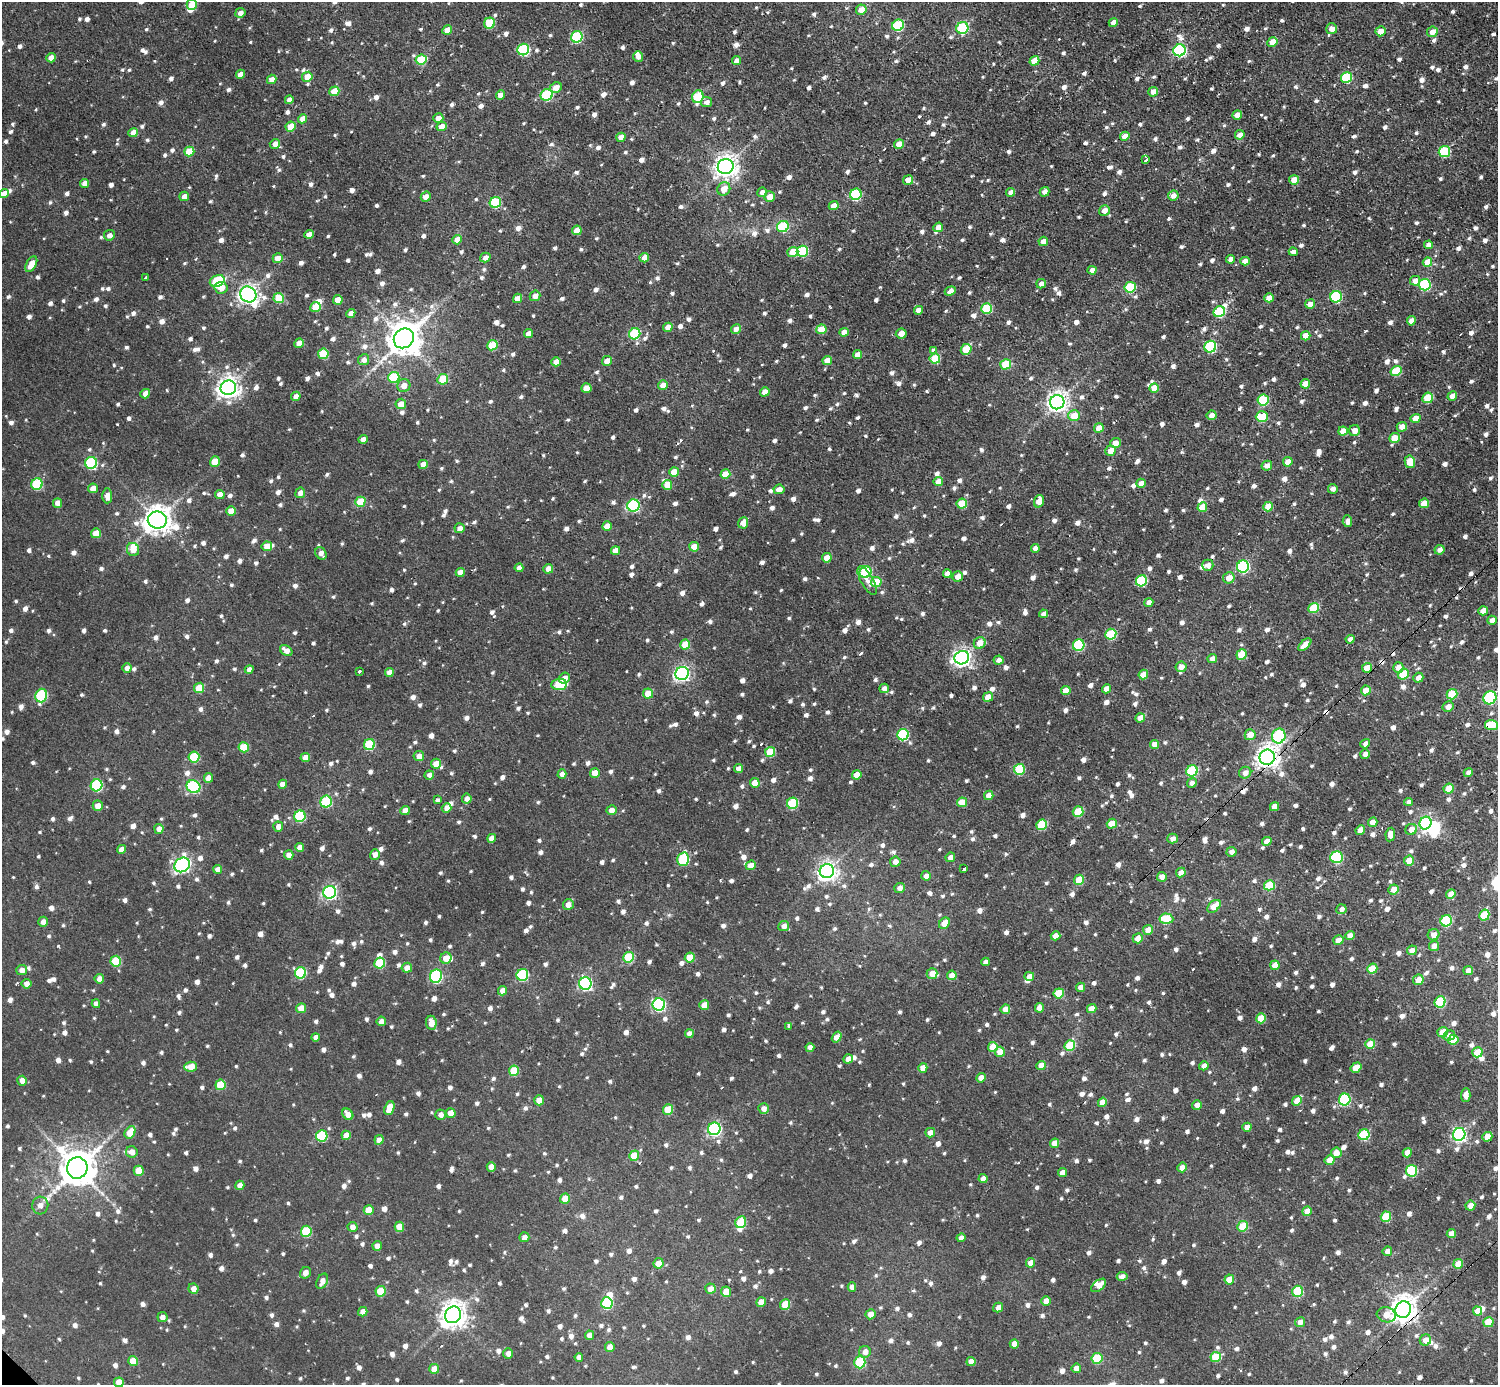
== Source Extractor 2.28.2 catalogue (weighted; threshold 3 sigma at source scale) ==
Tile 10 of 4 x 4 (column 2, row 3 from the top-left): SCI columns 1546-3041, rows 1544-2926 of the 6075 x 6074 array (HDU 1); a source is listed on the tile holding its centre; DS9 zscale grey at full resolution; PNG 1500 x 1387 px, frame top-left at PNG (2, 2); each listed source drawn as its Kron ellipse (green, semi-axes under 4 px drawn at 4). Shown black and unused: <1% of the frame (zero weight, under 2 of 3 exposures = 1% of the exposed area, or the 3 px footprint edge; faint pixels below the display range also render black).
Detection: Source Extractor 2.28.2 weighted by HDU 2 'WHT'; one run over the whole footprint, this tile lists its part. Background 0.00967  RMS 0.004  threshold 0.0178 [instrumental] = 3 sigma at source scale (4.5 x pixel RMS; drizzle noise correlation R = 1.50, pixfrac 1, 0.05/0.05 arcsec/px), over >= 5 px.
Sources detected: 1793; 3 inside a brighter object's white glare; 12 cosmic-ray / hot-pixel residue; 1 long thin detection or spike segment (spike, bleed or trail) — neither listed nor drawn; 17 inside a brighter listed object's ellipse — not listed separately; of the other 1760, all 500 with FLUX_AUTO >= 2.12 (the completeness limit of this list) listed and drawn (1260 fainter detections not listed), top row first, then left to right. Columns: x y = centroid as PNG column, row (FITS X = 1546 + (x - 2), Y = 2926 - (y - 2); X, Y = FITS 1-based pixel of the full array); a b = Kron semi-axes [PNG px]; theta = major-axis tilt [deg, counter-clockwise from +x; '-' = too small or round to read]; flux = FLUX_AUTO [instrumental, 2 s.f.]
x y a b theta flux
192 4 5 5 - 8
861 10 5 5 - 4.5
240 13 5 4 - 2.3
1113 22 5 4 - 3.1
489 23 6 5 - 13
898 25 6 5 - 28
962 28 6 5 - 32
1332 29 5 5 - 3.3
447 30 5 4 - 4
1380 31 5 5 - 3.9
1432 32 5 5 - 3.3
577 37 6 5 - 32
1272 42 5 4 - 6
523 50 6 5 - 34
1180 50 6 6 - 61
638 56 5 5 - 3
51 58 5 4 - 3.6
421 60 5 5 - 18
737 61 5 4 - 3.2
1034 61 5 4 - 6.6
240 74 4 4 - 3.3
307 77 5 5 - 6
1346 78 6 5 - 23
272 79 5 4 - 3.2
556 88 6 5 - 3.5
334 91 5 4 - 7.6
1153 92 5 4 - 3.5
500 95 5 4 - 3.5
547 95 6 5 - 32
698 97 6 5 - 23
289 100 4 4 - 2.9
707 102 5 5 - 2.1
1237 115 5 4 - 3.6
438 118 5 5 - 4
302 119 5 4 - 4.3
291 127 5 4 - 7.5
442 127 5 4 - 4.1
133 133 5 4 - 3.9
1240 135 5 4 - 3.4
1125 136 5 4 - 4.1
621 137 4 4 - 3.5
275 144 5 4 - 2.7
899 144 5 4 - 4.8
189 151 5 5 - 8.2
1444 151 6 5 - 29
1145 160 4 3 - 3
726 166 8 7 - 300
908 180 5 4 - 4.2
1294 180 5 5 - 5
84 183 4 4 - 3.2
724 189 7 6 - 4.8
762 192 5 4 - 2.6
1011 192 4 4 - 2.7
1044 192 5 4 - 2.4
4 194 5 4 - 3.6
856 194 6 5 - 32
1173 195 5 5 - 2.6
184 196 5 4 - 2.7
426 197 5 5 - 3.3
769 197 5 5 - 4
495 202 6 5 - 23
834 206 5 4 - 3.9
1104 211 5 5 - 2.8
783 226 6 5 - 23
938 227 5 4 - 3.5
577 230 5 4 - 5.1
309 234 5 4 - 3.5
109 235 5 5 - 2.1
457 240 5 4 - 3.6
1043 241 5 4 - 2.9
1428 245 4 4 - 2.2
802 251 6 5 - 23
793 252 5 5 - 8.7
1293 252 4 4 - 2.4
278 258 5 5 - 4.2
485 258 5 4 - 2.2
644 258 5 4 - 3.4
1231 259 4 4 - 2.4
1245 261 5 4 - 3.1
1427 262 5 4 - 7.1
31 264 8 5 61 5.2
1092 270 4 4 - 2.4
146 278 4 3 - 2.2
217 281 8 5 25 20
1415 281 5 5 - 2.7
1041 284 5 4 - 2.3
1425 285 6 5 - 34
1130 287 6 5 - 24
221 288 6 6 - 4.4
950 291 6 4 21 2.6
248 294 8 7 - 200
535 296 5 5 - 3
1336 297 6 5 - 35
279 298 5 5 - 12
518 298 5 4 - 4.3
1269 298 5 4 - 5.1
338 300 5 4 - 5.3
1310 304 5 4 - 3.7
315 307 5 5 - 9.7
986 308 5 5 - 21
918 310 4 4 - 3.2
1219 312 6 5 - 25
351 313 5 4 - 3
1411 321 4 4 - 3.9
668 327 5 4 - 4.1
736 329 5 4 - 3.4
821 329 5 5 - 6.9
844 332 5 4 - 3
528 334 5 4 - 3.6
635 334 6 5 - 23
901 334 5 5 - 3.1
1306 336 5 4 - 6
404 338 10 9 - 870
299 343 5 4 - 4.4
492 345 5 5 - 14
1210 347 6 5 - 39
966 349 6 5 - 13
933 350 4 3 - 2.8
323 354 5 5 - 14
857 355 5 4 - 3.2
935 359 5 5 - 14
364 360 6 5 - 2.4
827 360 5 4 - 4.9
607 361 5 4 - 3.5
556 362 5 4 - 4
1006 364 5 5 - 16
1396 371 5 5 - 15
394 377 5 5 - 19
443 379 5 5 - 9.3
1305 384 5 4 - 5.1
663 385 5 4 - 4.2
404 386 6 6 - 3.6
228 388 8 7 - 280
586 388 5 4 - 6.9
1154 388 5 4 - 6.6
765 392 5 4 - 3.8
145 394 5 4 - 3.4
296 396 5 4 - 2.9
1452 396 5 4 - 3.7
1428 398 5 5 - 17
1263 400 6 5 - 23
1057 402 7 7 - 230
401 404 5 5 - 4
1211 415 5 5 - 3.1
1074 416 6 5 - 7.2
1262 417 6 5 - 17
1415 418 5 4 - 5.1
1402 427 5 5 - 3.5
1099 428 5 4 - 4.3
1343 431 5 4 - 4.7
1355 431 5 5 - 3.1
1394 438 5 4 - 7.6
363 439 4 4 - 2.2
1115 443 5 5 - 3.4
1110 451 5 5 - 3.7
215 461 5 5 - 9.3
1288 462 5 4 - 4.7
1410 462 6 5 - 7.1
91 463 6 6 - 36
423 464 5 4 - 3.2
1267 466 5 5 - 2.6
674 472 5 4 - 6
725 474 5 4 - 7.2
938 481 5 4 - 4.7
1141 483 5 4 - 3.5
37 484 6 5 - 26
667 485 5 5 - 5.7
93 488 5 4 - 3.4
779 489 5 5 - 3.2
1333 489 5 5 - 2.3
300 493 5 5 - 2.5
220 494 5 4 - 3.7
107 496 7 5 -89 3.3
1039 501 6 5 - 3.9
360 502 5 5 - 10
57 503 5 4 - 3.2
1424 503 5 4 - 6.2
962 504 5 5 - 12
633 506 6 6 - 43
1202 507 5 4 - 5.8
1268 507 5 4 - 7.4
231 511 5 4 - 5.7
157 520 9 8 - 480
1347 521 6 4 -85 2.3
743 523 5 5 - 4
607 526 5 4 - 3.7
460 528 5 5 - 2.4
96 533 5 5 - 5.8
267 546 5 5 - 5
694 547 5 4 - 6
1035 548 4 4 - 2.4
133 549 6 6 - 4.4
1439 550 5 4 - 2.2
615 551 4 4 - 3.6
321 553 7 5 -55 2.6
827 558 5 4 - 5.8
1208 565 5 5 - 2.4
1243 566 6 6 - 59
519 568 4 4 - 2.3
548 569 5 4 - 3.2
460 572 4 4 - 3.7
865 572 6 5 - 28
947 573 4 4 - 2.2
958 576 5 5 - 3.3
1229 578 6 5 - 4.5
867 581 16 6 -60 2.7
1141 581 6 5 - 28
876 582 5 5 - 10
1149 603 4 4 - 3.1
1314 608 5 5 - 14
1483 611 5 4 - 4
1043 614 4 4 - 3
1492 620 5 4 - 2.9
1111 634 5 5 - 21
1350 639 5 4 - 2.3
980 643 6 5 - 4.6
685 644 5 5 - 7.9
1079 645 6 5 - 32
1305 645 8 4 41 4.1
286 650 7 5 -36 3
1241 654 5 5 - 9.2
962 658 7 6 - 160
1212 659 5 4 - 2.2
998 660 5 4 - 2.1
1181 667 5 5 - 3.8
1398 667 5 5 - 4.3
127 668 4 4 - 2.2
1367 668 5 4 - 6
249 670 4 4 - 2.2
360 672 3 3 - 2.4
389 672 4 4 - 3
682 673 7 6 - 100
1403 674 6 5 - 12
1143 675 5 4 - 4.6
564 678 6 5 - 2.5
1418 678 5 4 - 3.1
559 684 8 5 5 18
199 688 5 5 - 8.5
884 688 5 4 - 2.2
1106 689 4 4 - 3.8
1066 690 5 4 - 5
1366 690 5 4 - 4.8
648 693 5 5 - 5.6
1452 694 5 5 - 14
41 695 7 5 75 29
988 697 5 4 - 4.8
1490 698 7 6 - 39
1448 707 5 5 - 2.4
1140 718 5 4 - 3.4
1491 725 6 5 - 11
903 735 6 5 - 32
1250 735 5 5 - 5.2
1279 736 7 6 - 40
1154 744 4 4 - 3.8
1365 744 5 4 - 2.2
369 745 5 5 - 20
244 747 5 5 - 9.4
770 752 5 5 - 14
1365 754 5 4 - 2.5
419 756 5 5 - 3.1
194 757 5 5 - 18
1267 757 8 7 - 330
305 758 5 4 - 3.6
436 764 5 5 - 4.7
739 769 4 4 - 2.7
1019 769 5 5 - 20
1192 771 6 5 - 26
1468 772 5 4 - 2.3
595 773 5 4 - 5.5
1245 773 6 5 - 2.8
562 774 5 4 - 2.5
429 775 5 4 - 2.3
857 775 5 4 - 5
208 778 5 4 - 3.2
755 783 5 5 - 4.1
1192 783 5 4 - 2.2
283 784 4 4 - 3.5
96 785 6 6 - 33
193 787 7 6 - 44
1449 789 5 5 - 7.9
989 795 5 4 - 4.1
467 799 5 5 - 2.3
437 800 3 3 - 27
326 802 6 5 - 25
962 802 5 5 - 7
1409 802 4 4 - 2.2
792 803 6 5 - 23
98 806 5 5 - 3.6
1274 807 5 4 - 3.9
447 808 5 4 - 3.1
405 810 4 4 - 3.5
611 810 5 5 - 2.8
1078 812 5 5 - 15
300 816 6 5 - 27
1373 822 5 4 - 4.3
1426 823 6 6 - 63
1112 824 5 4 - 7.3
1042 825 5 5 - 17
278 827 5 5 - 2.5
159 829 5 4 - 2.4
1411 829 6 5 - 3.2
1360 830 5 4 - 4
1390 835 7 4 82 3
492 838 4 4 - 3.8
1173 839 5 5 - 2.2
1267 841 5 4 - 3.7
300 847 4 4 - 3.1
121 849 4 4 - 2.6
1232 852 5 5 - 2.2
289 855 5 5 - 3
375 855 5 5 - 2.6
950 857 5 4 - 2.2
1337 857 6 5 - 37
683 859 7 5 75 29
1409 860 5 5 - 6
895 862 5 5 - 3.2
182 865 8 7 - 110
751 865 5 4 - 4.3
964 868 3 3 - 8.2
218 869 4 4 - 2.6
827 871 7 7 - 190
1181 873 5 4 - 2.9
926 876 5 4 - 2.3
1162 877 5 5 - 2.5
1079 880 5 5 - 11
1269 885 5 5 - 15
900 888 5 5 - 2.3
1393 889 5 5 - 3.6
329 892 6 6 - 82
1451 894 5 4 - 4.7
568 905 5 5 - 3
1214 906 8 5 41 6.7
1341 909 5 4 - 2.1
1484 915 6 5 - 14
1166 919 7 5 -4 10
1446 921 6 5 - 25
43 922 5 4 - 2.2
944 923 6 5 - 5.1
784 926 5 5 - 2.6
1148 930 5 5 - 4
1434 935 6 5 - 3
1056 936 5 4 - 3.2
1350 936 5 4 - 4.5
1138 938 5 4 - 4.3
1338 940 5 4 - 3.4
1434 946 5 5 - 3.1
1412 950 5 4 - 2.8
629 957 5 5 - 15
446 958 6 5 - 4.7
690 958 5 5 - 7
116 961 5 5 - 15
985 962 4 4 - 2.2
380 963 5 5 - 16
1275 965 5 4 - 4.5
407 968 5 5 - 3
1372 969 5 5 - 8.8
22 970 5 5 - 2.3
1468 970 5 4 - 2.6
301 973 6 5 - 29
932 973 5 5 - 4.6
522 975 6 5 - 34
952 975 5 4 - 5.3
436 976 7 6 - 45
1029 976 5 4 - 2.9
99 979 5 4 - 2.5
1418 980 5 5 - 4.4
585 983 6 6 - 65
26 984 5 5 - 2.3
1081 987 4 4 - 2.5
503 991 5 4 - 3.7
1059 993 5 5 - 11
1440 1002 6 5 - 22
96 1004 4 4 - 2.5
659 1004 6 6 - 63
704 1005 5 5 - 4.4
301 1008 5 5 - 4.7
1039 1008 5 4 - 3.2
1092 1008 5 4 - 3.5
1005 1009 5 4 - 3.8
1261 1018 5 5 - 9.2
381 1021 5 4 - 2.4
431 1023 7 5 -82 3.8
789 1026 4 3 - 2.5
1443 1032 5 5 - 7.3
689 1034 4 4 - 2.6
1449 1035 6 5 - 2.3
316 1037 4 4 - 2.2
837 1037 6 4 56 4.8
1453 1040 5 5 - 9
1370 1044 5 5 - 6.7
1070 1046 5 5 - 17
810 1047 4 4 - 2.8
993 1047 5 5 - 8.3
1000 1052 5 5 - 4
1477 1052 5 5 - 8.3
848 1059 5 4 - 4
1041 1065 5 4 - 4.6
1204 1066 5 4 - 2.2
191 1067 6 5 - 5.3
923 1068 5 4 - 4.1
1356 1068 6 4 35 6.2
514 1071 5 5 - 12
981 1078 5 4 - 3.9
22 1081 5 4 - 2.6
220 1085 5 5 - 11
1466 1095 7 4 88 2.9
1345 1099 6 5 - 38
539 1100 5 5 - 5.5
1297 1101 5 4 - 5.1
1102 1102 5 4 - 4.7
1197 1105 5 4 - 2.7
389 1108 7 4 70 6.6
764 1108 5 5 - 2.5
668 1110 5 5 - 11
451 1113 5 4 - 5
348 1114 6 4 -48 3.7
440 1115 5 5 - 2.1
1247 1127 4 4 - 2.7
714 1129 6 6 - 71
130 1132 6 5 - 7.5
930 1133 5 4 - 3.2
1459 1134 6 6 - 91
346 1135 4 4 - 4.4
1364 1135 6 5 - 27
322 1136 6 5 - 24
1487 1137 5 4 - 6.1
379 1140 5 4 - 3.2
1055 1143 5 4 - 4.3
132 1152 6 5 - 2.9
1336 1153 5 5 - 3.8
1407 1153 5 4 - 3.9
634 1156 5 5 - 7.9
1330 1160 5 4 - 4.6
491 1167 5 4 - 4.4
1182 1167 5 4 - 3
77 1168 11 10 - 1100
139 1171 5 5 - 8.3
1412 1171 6 5 - 27
1063 1173 4 4 - 3.4
983 1179 4 4 - 2.6
240 1185 5 4 - 3.1
565 1199 5 5 - 5.4
40 1205 9 8 - 2.2
1470 1206 5 5 - 3.9
369 1210 5 5 - 6.8
1307 1211 5 4 - 4.5
1386 1217 5 5 - 15
741 1222 6 5 - 14
1243 1226 5 5 - 11
352 1227 5 5 - 2.5
399 1227 5 4 - 5.6
306 1231 5 5 - 19
1451 1233 5 4 - 2.7
524 1237 5 5 - 2.2
961 1238 4 4 - 2.7
377 1246 5 4 - 2.7
1387 1251 5 4 - 2.3
658 1263 5 5 - 4.4
1030 1263 5 4 - 3.2
1458 1264 5 4 - 6.1
305 1273 6 5 - 2.4
1122 1276 5 4 - 2.3
1229 1280 5 5 - 6.9
322 1281 8 5 63 2.7
1099 1285 9 5 38 4.1
852 1287 4 4 - 2.4
193 1289 5 5 - 2.6
710 1289 5 5 - 2.9
381 1291 5 5 - 11
1297 1291 5 5 - 23
726 1292 5 5 - 4.7
1046 1301 5 4 - 3.3
761 1302 5 4 - 3.7
607 1303 6 5 - 26
785 1304 5 5 - 8.4
998 1308 5 4 - 2.7
1403 1309 8 7 - 400
1477 1311 5 4 - 5
363 1312 5 4 - 3.1
870 1314 5 5 - 3.2
453 1315 8 8 - 400
1386 1315 9 7 -15 5.3
162 1317 5 5 - 2.3
1300 1322 5 4 - 2.2
1488 1322 5 5 - 10
590 1335 5 4 - 2.8
1425 1340 6 5 - 3.4
1014 1344 4 4 - 3.9
610 1347 5 5 - 3.2
865 1352 6 6 - 2.9
508 1353 5 5 - 2.4
579 1357 4 4 - 2.4
1216 1357 5 5 - 13
1097 1358 5 5 - 16
133 1361 5 5 - 6.5
860 1362 6 5 - 25
971 1362 4 4 - 3.9
1076 1368 5 4 - 3.6
434 1369 5 5 - 4.6
119 1382 5 5 - 4.4
Overlapping masked pixels (flux is a lower limit): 3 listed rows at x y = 1491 725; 1267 757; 1403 1309
Isophote crosses this tile's border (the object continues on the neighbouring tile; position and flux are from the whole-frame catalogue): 2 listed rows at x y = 192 4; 119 1382